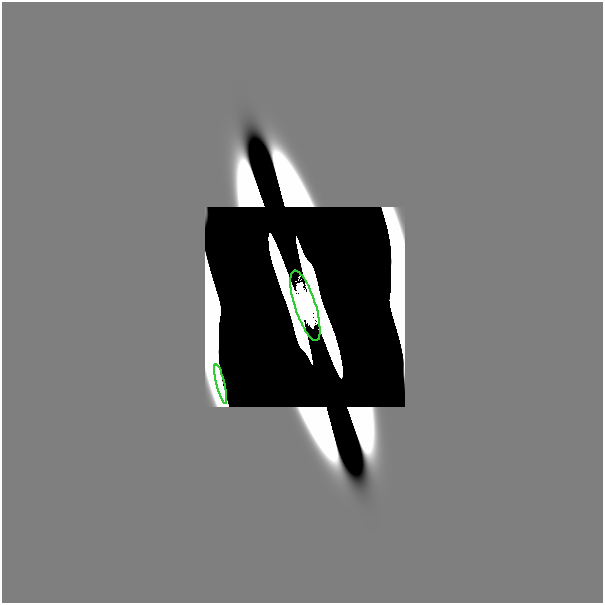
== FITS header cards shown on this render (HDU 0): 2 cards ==
NAXIS1  =                  601
NAXIS2  =                  601

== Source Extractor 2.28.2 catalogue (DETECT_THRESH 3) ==
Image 601 x 601 px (HDU 0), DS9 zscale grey, 1 PNG px = 1 image px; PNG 605 x 605 px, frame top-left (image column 1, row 601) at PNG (2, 2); each listed source drawn as its Kron ellipse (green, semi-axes under 4 px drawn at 4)
Background 0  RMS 8.0e-36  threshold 2.39e-35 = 3 sigma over >= 5 px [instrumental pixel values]
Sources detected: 5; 3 with non-positive FLUX_AUTO (blend fragments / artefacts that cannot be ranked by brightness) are neither listed nor drawn; the other 2 listed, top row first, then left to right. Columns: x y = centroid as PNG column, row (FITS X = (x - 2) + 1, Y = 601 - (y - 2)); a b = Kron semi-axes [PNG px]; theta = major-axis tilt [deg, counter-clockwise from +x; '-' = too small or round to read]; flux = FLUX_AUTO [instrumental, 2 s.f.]
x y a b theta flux
305 306 37 10 -72 1.3e+01
221 384 20 2 -76 5.7e-11
At the frame edge (FLAGS 8, measured only in part): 1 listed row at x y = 305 306
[3 non-positive-flux detections neither listed nor drawn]